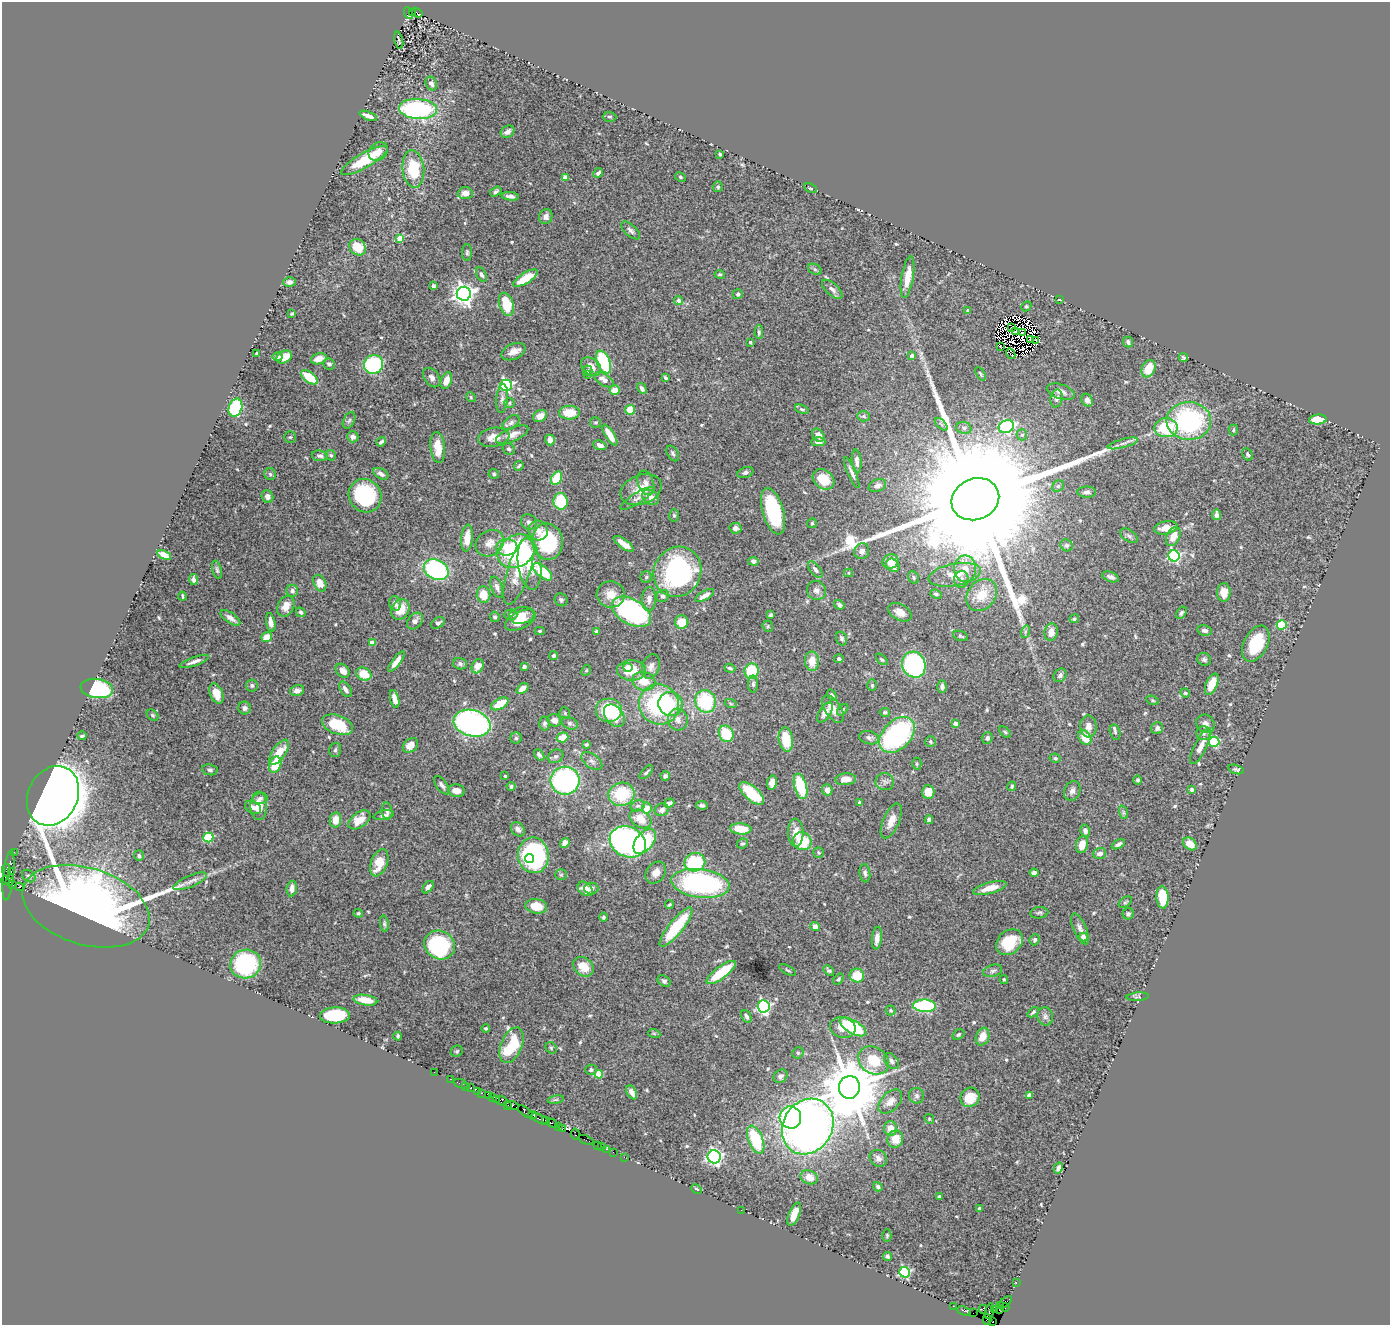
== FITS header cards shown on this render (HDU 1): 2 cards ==
NAXIS1  =                 1388
NAXIS2  =                 1323

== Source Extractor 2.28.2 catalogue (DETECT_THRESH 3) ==
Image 1388 x 1323 px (HDU 1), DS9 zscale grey, 1 PNG px = 1 image px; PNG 1392 x 1327 px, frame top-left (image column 1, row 1323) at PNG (2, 2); each listed source drawn as its Kron ellipse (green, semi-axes under 4 px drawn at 4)
Background 1.93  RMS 0.048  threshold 0.144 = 3 sigma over >= 5 px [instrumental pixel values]
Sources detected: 586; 6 with non-positive FLUX_AUTO (blend fragments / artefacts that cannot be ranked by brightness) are neither listed nor drawn; of the other 580, the 500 brightest by FLUX_AUTO listed and drawn (80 fainter detections omitted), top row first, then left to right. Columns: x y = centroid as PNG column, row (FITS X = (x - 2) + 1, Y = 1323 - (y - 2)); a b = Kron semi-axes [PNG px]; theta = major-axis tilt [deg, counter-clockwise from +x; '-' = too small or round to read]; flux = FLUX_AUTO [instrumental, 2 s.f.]
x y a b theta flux
412 12 4 3 - 300
409 13 6 3 -62 330
417 13 6 3 -34 360
399 40 9 2 -76 4.4
431 84 7 5 -64 10
418 109 19 10 -4 470
368 116 9 3 -21 17
609 117 7 5 -1 5.7
507 132 7 5 33 15
378 152 10 8 41 23
720 154 3 3 - 4.2
364 160 26 7 30 130
413 169 19 11 -85 130
598 173 5 3 - 8.8
680 177 6 4 -28 4.9
565 178 4 4 - 43
718 187 5 5 - 5.6
810 188 7 4 -25 4.5
496 192 6 4 34 6.6
465 193 7 6 - 21
510 196 9 4 -7 12
546 217 7 6 - 14
631 230 11 5 -43 12
400 238 4 4 - 65
358 247 9 7 -43 59
467 253 8 5 89 6.3
815 269 7 5 -30 5.3
720 274 5 4 - 5
481 275 7 5 -62 9.8
908 277 21 6 80 41
526 278 14 5 32 81
290 282 6 5 - 15
433 286 4 3 - 9.4
832 289 12 6 -42 15
464 294 7 7 - 2100
738 294 5 5 - 7.3
1060 299 3 2 - 5.7
679 300 5 4 - 12
506 304 12 7 -73 95
1026 306 5 4 - 4.6
968 311 4 3 - 4.9
292 313 3 3 - 4.8
1011 328 3 2 - 5.3
759 332 7 4 89 6.1
1015 332 3 2 - 9.6
1023 332 3 2 - 5.9
1030 340 2 2 - 4.7
1036 340 3 2 - 4.6
750 342 3 3 - 4.2
1128 342 5 5 - 9.6
1000 347 3 2 - 5
513 352 12 7 25 24
257 353 3 3 - 6.4
1011 354 5 3 - 5.5
912 356 4 4 - 22
277 357 5 4 - 8.7
284 357 8 6 27 47
1183 357 4 4 - 6
319 359 8 5 15 30
603 362 12 6 -66 240
329 364 6 5 - 8.7
374 364 10 9 - 370
591 367 11 8 -39 32
1149 369 9 6 65 57
587 371 5 5 - 5.3
588 374 4 3 - 5.3
980 374 7 2 -57 4.1
309 377 10 5 -37 99
432 377 11 7 -53 15
665 378 4 3 - 4.8
604 380 11 6 -32 26
446 381 9 5 70 36
506 385 6 5 - 530
642 388 6 4 -58 9.5
615 390 5 4 - 35
1061 392 14 7 -19 23
471 397 5 4 - 4.4
1057 398 9 6 79 11
502 399 14 6 84 14
1087 400 7 5 -58 16
509 403 5 4 - 4.2
235 408 9 6 72 200
802 409 7 4 -18 5.5
630 410 5 5 - 57
569 413 10 7 -1 69
540 416 7 5 29 27
863 416 6 5 - 6.5
349 420 9 5 62 7.2
1318 420 9 5 4 77
1189 421 22 19 -1 460
596 422 5 5 - 5.8
511 423 10 6 38 9.6
941 424 8 4 -45 6.1
1006 427 8 6 23 360
964 428 8 6 -15 8.8
1166 428 11 9 -1 150
1233 430 5 4 - 4.2
512 435 17 7 23 30
610 435 12 4 -58 43
818 435 7 5 -53 21
1022 435 5 5 - 6.8
290 437 6 5 - 5.1
353 437 6 5 - 15
494 437 16 9 10 31
550 440 5 4 - 23
381 442 5 3 - 7
818 442 7 4 -1 14
1123 443 16 4 15 15
600 445 7 4 -19 15
438 447 15 7 -83 54
509 449 6 5 - 7.8
673 453 8 5 -59 7
1248 454 6 5 - 7.7
331 455 5 5 - 5.2
320 456 8 5 -6 9.3
857 461 12 5 -84 14
519 466 5 3 - 5
745 473 8 5 21 8.8
852 473 17 3 -66 12
270 474 6 5 - 5.4
381 474 8 5 -30 14
494 474 5 5 - 5.1
557 478 7 5 60 130
823 479 12 9 -38 58
646 483 12 8 -71 20
877 486 9 6 25 14
1058 486 6 5 - 5.3
641 490 21 14 19 71
1087 492 9 5 -1 11
365 496 17 16 - 250
267 497 6 5 - 16
650 497 9 7 -35 26
637 498 19 5 32 18
975 499 24 20 22 250000
561 501 8 7 - 140
773 511 24 10 -74 280
674 515 6 5 - 6.1
1217 515 5 4 - 15
529 522 8 7 - 11
812 523 5 4 - 4.5
735 528 6 5 - 12
1166 528 12 6 12 37
538 531 10 9 - 29
1129 536 10 5 -35 8.7
1173 536 10 6 64 37
467 538 13 6 84 44
548 541 18 15 -79 280
490 543 15 12 36 31
624 544 12 4 -36 29
1066 545 6 5 - 6.9
507 547 11 8 6 59
516 551 20 15 31 370
862 551 8 7 - 12
164 555 7 4 -26 31
1174 556 6 5 - 510
753 561 5 4 - 11
890 561 8 7 - 34
529 564 26 11 -82 120
893 565 7 5 -47 28
436 569 13 9 -28 440
815 569 10 5 -52 11
965 569 13 11 -90 35
217 570 9 4 -74 6.5
519 570 36 11 72 110
543 572 11 5 -40 98
677 572 25 23 61 460
849 573 4 4 - 4.1
955 575 26 11 10 52
646 577 6 5 - 5.8
913 577 6 5 - 5.7
1111 577 9 5 -22 11
193 579 5 4 - 11
961 579 8 7 - 9.9
320 583 9 6 -63 32
497 587 11 5 -70 16
816 590 10 9 - 18
292 591 6 6 - 13
1224 592 9 7 87 39
611 594 14 13 - 40
936 594 6 4 -20 6.1
483 595 8 7 - 54
982 595 17 14 50 64
182 596 4 2 - 4.9
663 596 6 6 - 7.9
705 596 10 4 30 20
649 599 12 7 86 17
561 600 7 6 - 6
395 603 7 6 - 15
839 605 5 4 - 9.3
286 606 11 8 64 34
400 609 11 8 60 60
301 612 5 4 - 7.8
631 612 21 12 -30 500
900 612 12 8 -29 26
1181 613 7 4 58 7.1
510 615 7 5 1 7
522 615 13 8 10 39
771 615 3 3 - 6.1
495 617 5 4 - 5.4
230 618 11 5 -35 17
1074 619 5 4 - 6.1
520 620 16 8 26 47
415 621 9 7 49 17
271 622 9 4 -79 20
682 622 7 6 - 55
438 623 7 5 31 8.1
1282 625 5 4 - 190
768 626 6 5 - 5
1204 630 7 5 -12 11
540 631 5 4 - 4.4
596 631 3 3 - 7.2
1025 632 6 4 72 4.9
1051 632 9 6 80 28
961 636 8 5 -20 6.2
266 637 5 4 - 44
841 638 7 5 -71 7.2
372 643 4 4 - 44
1256 644 19 11 63 130
554 656 4 4 - 5.9
839 659 4 4 - 6.9
882 659 7 4 -43 4.9
1204 659 7 6 - 8.3
194 661 16 4 20 16
396 661 12 4 53 24
812 661 9 7 -89 47
460 664 7 5 -17 8.3
914 665 13 11 -66 450
478 666 7 5 63 27
524 667 4 4 - 6.3
628 667 5 4 - 19
651 667 12 8 71 19
730 668 5 3 - 7.3
586 670 6 4 66 4.8
631 670 14 10 -1 76
343 671 8 6 -46 23
752 671 8 7 - 130
364 674 8 6 -26 68
1060 675 7 6 - 10
644 681 11 9 -13 55
753 684 8 5 89 8.6
1212 684 11 5 68 54
252 685 6 6 - 7.2
872 685 6 5 - 4.8
942 686 6 4 -86 11
97 688 16 9 -8 320
522 688 6 4 38 24
345 689 9 5 -57 15
297 690 7 5 12 14
1185 693 5 4 - 5.3
216 694 10 6 -69 40
832 695 5 4 - 6.3
395 699 9 4 -77 25
1153 700 7 4 -20 4.6
706 701 11 10 - 220
500 704 9 5 29 68
659 704 20 19 - 390
671 704 12 12 - 83
731 704 6 4 -19 4.8
244 708 6 6 - 11
833 709 16 8 -55 32
608 710 13 12 - 160
843 710 7 4 46 5.1
825 712 11 5 57 24
885 712 5 4 - 6.8
565 713 6 5 - 4.5
153 715 7 4 -42 5.3
614 716 13 8 -53 51
554 720 7 6 - 20
678 720 11 10 - 25
472 723 19 13 -16 860
570 723 8 6 -22 8.5
955 723 4 3 - 17
544 724 7 5 86 7.2
1205 724 10 8 -43 17
337 725 16 9 -21 110
1088 726 11 8 -86 24
1157 728 6 5 - 10
1005 732 7 4 -45 5
1115 732 8 5 -74 6.8
1203 733 7 7 - 10
726 734 8 7 - 110
897 735 21 14 45 540
82 736 4 3 - 6.4
563 737 6 5 - 47
1085 737 8 6 -56 49
516 738 6 5 - 5.6
869 738 10 6 -14 12
987 738 6 5 - 9.8
786 739 12 7 -82 94
930 741 5 5 - 6
1214 742 5 5 - 210
586 744 4 3 - 4.7
410 745 8 6 39 31
1201 746 20 6 63 29
335 750 7 5 77 8.1
279 752 14 6 55 64
539 755 6 4 -50 7
556 756 8 6 27 8
1055 758 6 4 -11 5.2
592 761 12 7 -35 14
917 764 6 4 89 4.6
275 765 8 6 68 88
1236 769 8 4 -15 6.2
210 770 8 5 -10 8.5
646 772 8 3 45 6.6
505 776 3 3 - 5.7
665 776 5 4 - 7
846 779 10 6 4 26
1138 780 4 4 - 6.5
565 781 14 14 - 570
885 782 9 8 - 13
772 783 7 5 80 22
442 785 10 5 -53 11
801 786 13 6 -75 150
1012 786 5 4 - 6.4
511 787 4 4 - 7.9
827 790 6 5 - 21
1192 790 4 4 - 7.1
457 791 8 6 -11 24
1072 791 10 8 65 14
928 792 7 6 - 52
752 793 15 7 -42 140
621 794 13 11 9 160
53 796 31 25 63 8500
260 798 7 5 12 11
669 803 5 4 - 16
860 803 4 4 - 20
702 805 6 4 -10 7.2
259 806 14 8 -89 43
638 806 7 5 18 8.6
253 807 9 6 -29 15
647 808 5 5 - 50
662 810 7 6 - 14
387 811 8 5 -81 8.7
1123 812 7 4 -72 5.9
384 815 10 4 12 11
641 819 11 8 -32 53
335 820 7 5 80 39
359 820 12 7 36 53
929 820 4 4 - 10
891 821 18 8 66 35
518 829 8 6 -45 14
741 829 11 5 -4 76
1085 831 6 5 - 11
796 833 14 8 -89 44
208 837 5 5 - 250
645 841 14 8 51 200
802 841 9 8 - 97
628 842 19 15 -26 750
565 843 5 4 - 25
742 844 5 5 - 6
1118 844 7 4 29 9.3
1190 844 8 5 -39 39
1082 845 8 6 75 31
14 852 2 2 - 36
818 853 5 5 - 4.8
1100 854 6 5 - 16
533 855 18 15 -82 500
139 856 5 5 - 6.5
529 858 4 4 - 65
695 862 10 9 - 200
379 863 14 8 69 65
6 870 7 2 -83 320
11 872 3 3 - 110
656 873 12 9 52 25
865 873 9 5 -82 8.9
1034 873 4 4 - 13
8 875 25 5 84 950
561 875 6 5 - 5.3
29 876 7 5 -38 8.2
5 881 4 3 - 130
190 881 18 5 24 19
10 882 3 3 - 90
700 883 29 14 -8 620
13 885 4 3 - 70
20 887 4 3 - 790
428 887 7 4 52 12
292 888 8 5 84 21
591 888 7 6 - 12
990 888 17 5 15 41
585 889 8 6 -42 32
1163 897 11 6 -86 90
1125 902 7 4 35 5.2
669 905 4 3 - 4.8
86 906 65 38 -17 3400
536 906 11 7 -8 59
358 913 4 3 - 5.7
1039 913 9 5 8 7.5
1128 914 6 5 - 6.6
603 917 4 4 - 6.3
384 924 8 4 -82 6.2
676 927 24 7 51 190
815 927 5 4 - 26
1080 929 16 6 -67 17
1084 937 4 4 - 32
877 938 11 5 83 26
1035 940 6 5 - 7.1
1009 942 14 11 38 110
440 945 16 14 -28 350
246 964 16 14 18 370
584 967 11 8 -41 52
787 970 9 4 -27 5.6
829 970 6 4 -43 6.8
993 971 10 5 17 9.9
721 972 18 6 37 130
857 975 7 7 - 77
838 979 6 4 51 4.8
1004 980 4 3 - 4.3
664 981 7 5 -35 7.8
1138 997 11 3 4 5
365 1000 12 5 -9 54
764 1006 6 6 - 540
924 1006 11 6 -1 360
891 1010 5 5 - 4.9
1033 1012 6 3 41 5.7
335 1015 15 8 3 220
746 1016 7 4 -63 10
1045 1016 9 7 -72 12
843 1027 13 10 -14 33
853 1027 15 6 -31 210
486 1029 4 4 - 5
654 1033 6 4 -19 4.2
958 1035 6 4 33 5.6
398 1036 4 4 - 5.6
983 1037 9 6 73 40
512 1045 19 10 67 130
551 1048 6 5 - 5.1
457 1051 6 5 - 5.6
798 1053 6 5 - 5
874 1061 16 13 -36 95
891 1061 9 6 -49 13
591 1070 6 5 - 6.6
434 1072 2 2 - 39
599 1074 4 4 - 87
780 1076 7 6 - 10
450 1079 3 2 - 55
461 1084 7 3 -22 150
466 1086 2 2 - 28
849 1087 11 10 - 28000
471 1088 3 3 - 160
478 1091 2 2 - 24
632 1092 7 5 -61 21
482 1093 3 2 - 72
1029 1095 4 4 - 24
488 1096 3 3 - 270
917 1096 7 7 - 10
970 1097 10 9 - 60
493 1098 3 3 - 130
496 1099 2 2 - 160
556 1100 8 4 9 5.4
501 1101 6 5 - 440
890 1102 14 9 46 26
508 1105 3 2 - 69
512 1105 6 3 -16 310
525 1112 9 3 -36 420
532 1115 4 2 - 100
790 1117 11 10 - 410
540 1119 10 3 -25 700
929 1119 5 4 - 4.1
546 1120 4 3 - 390
552 1123 6 3 -31 320
558 1127 3 2 - 95
808 1127 29 24 59 2100
562 1128 3 3 - 170
891 1128 7 6 - 33
575 1134 6 3 -81 180
895 1139 9 7 66 52
586 1140 8 2 -22 210
756 1140 15 7 -68 170
597 1145 2 2 - 31
601 1146 2 2 - 100
607 1149 3 2 - 110
613 1152 2 2 - 75
624 1157 2 2 - 46
714 1157 6 6 - 790
878 1158 9 8 - 13
1058 1168 6 4 60 13
809 1177 9 7 -20 34
878 1187 5 4 - 7.8
697 1189 6 3 -27 4.8
939 1197 4 3 - 7.3
979 1208 3 3 - 5
741 1210 2 2 - 19
794 1214 12 5 67 34
887 1235 6 4 -89 4.4
888 1256 5 4 - 6
905 1272 5 5 - 400
1016 1283 3 2 - 86
1005 1302 7 4 40 370
953 1306 2 2 - 42
1001 1306 3 3 - 220
1005 1308 4 3 - 130
983 1309 4 2 - 95
994 1309 2 2 - 51
999 1309 3 2 - 100
964 1311 7 3 -23 180
989 1311 8 3 76 240
973 1313 2 2 - 83
987 1319 5 4 - 140
993 1322 3 3 - 44
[80 fainter detections neither listed nor drawn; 6 non-positive-flux detections neither listed nor drawn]